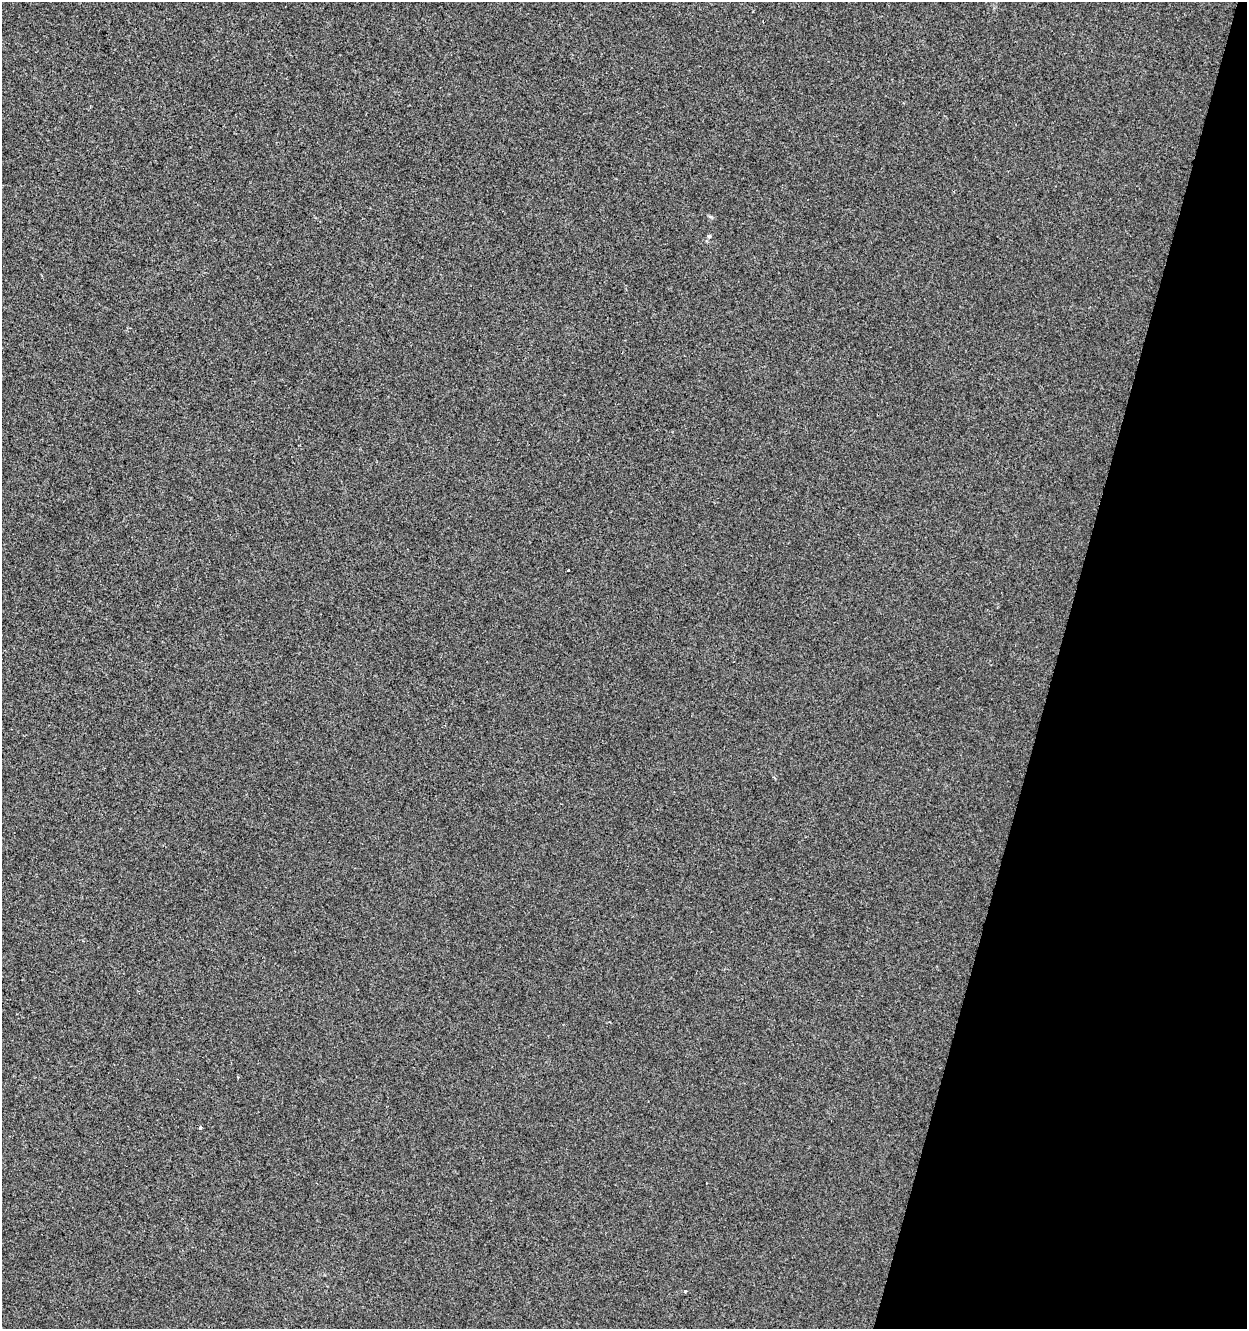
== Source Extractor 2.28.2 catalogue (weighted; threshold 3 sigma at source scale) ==
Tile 8 of 4 x 4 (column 4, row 2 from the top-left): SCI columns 4015-5259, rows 2653-3979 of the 5476 x 5312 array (HDU 1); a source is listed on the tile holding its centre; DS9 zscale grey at full resolution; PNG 1249 x 1331 px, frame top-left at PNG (2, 2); no overlay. Shown black and unused: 15% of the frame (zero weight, under 2 of 3 exposures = <1% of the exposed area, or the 3 px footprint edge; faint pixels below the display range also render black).
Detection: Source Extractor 2.28.2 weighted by HDU 2 'WHT'; one run over the whole footprint, this tile lists its part. Background -6.33e-04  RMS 0.0042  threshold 0.0187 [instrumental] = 3 sigma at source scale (4.5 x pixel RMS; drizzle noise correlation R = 1.50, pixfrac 1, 0.0396/0.0396 arcsec/px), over >= 5 px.
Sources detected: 4; all 4 listed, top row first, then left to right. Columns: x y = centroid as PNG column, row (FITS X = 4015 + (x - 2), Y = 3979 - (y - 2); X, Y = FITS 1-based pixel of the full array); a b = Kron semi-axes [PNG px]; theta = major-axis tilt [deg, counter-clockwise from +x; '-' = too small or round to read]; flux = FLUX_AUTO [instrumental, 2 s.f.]
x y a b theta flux
709 236 5 5 - 0.6
568 570 3 2 - 0.53
200 1127 3 3 - 1.9
685 1291 3 3 - 0.74